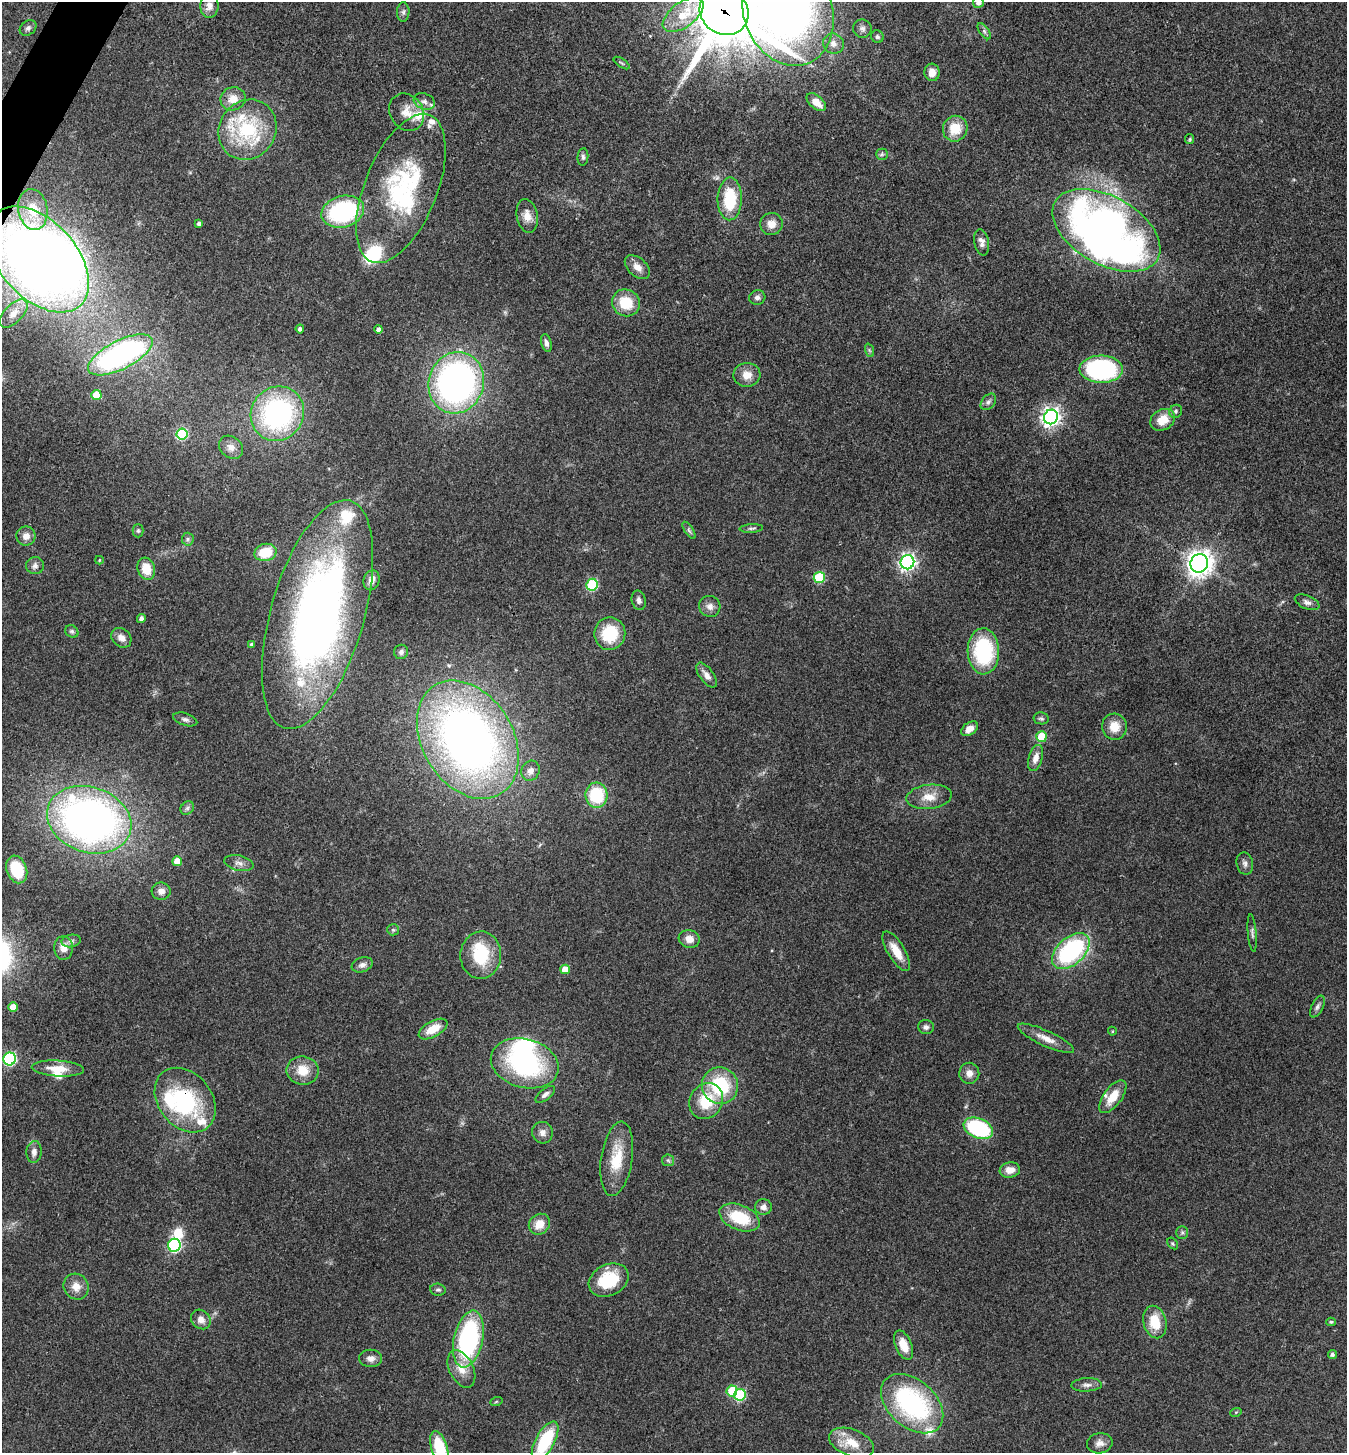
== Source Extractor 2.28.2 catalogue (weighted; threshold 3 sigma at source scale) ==
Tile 11 of 4 x 4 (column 3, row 3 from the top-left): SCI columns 2841-4185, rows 1458-2908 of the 5820 x 5813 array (HDU 1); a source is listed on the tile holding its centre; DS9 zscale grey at full resolution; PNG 1349 x 1455 px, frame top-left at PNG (2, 2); each listed source drawn as its Kron ellipse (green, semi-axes under 4 px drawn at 4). Shown black and unused: <1% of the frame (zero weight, under 3 of 4 exposures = <1% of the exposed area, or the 3 px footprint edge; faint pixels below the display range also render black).
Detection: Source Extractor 2.28.2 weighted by HDU 2 'WHT'; one run over the whole footprint, this tile lists its part. Background 0.0707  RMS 0.0055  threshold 0.0246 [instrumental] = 3 sigma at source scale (4.5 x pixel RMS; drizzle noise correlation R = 1.50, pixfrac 1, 0.05/0.05 arcsec/px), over >= 5 px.
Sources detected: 174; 4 inside a brighter object's white glare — neither listed nor drawn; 16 inside a brighter listed object's ellipse — not listed separately; the other 154 listed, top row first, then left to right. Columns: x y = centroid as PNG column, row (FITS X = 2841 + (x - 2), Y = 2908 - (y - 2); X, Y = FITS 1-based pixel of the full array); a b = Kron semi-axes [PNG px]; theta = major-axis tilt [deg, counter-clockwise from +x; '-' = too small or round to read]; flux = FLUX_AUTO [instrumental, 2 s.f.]
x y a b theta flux
978 2 5 5 - 2.7
209 5 12 9 87 3.8
724 11 25 22 -33 4300
788 11 56 44 -70 400
403 12 10 6 90 1.6
683 15 24 12 37 15
28 28 9 7 37 1.6
862 29 9 9 - 2.2
984 31 9 4 -55 1.4
877 37 6 6 - 1.2
833 44 10 10 - 3.8
622 63 9 3 -33 0.85
932 72 9 8 - 4.8
233 99 12 11 - 6.8
424 101 11 8 -20 2.9
816 102 11 6 -41 6.7
407 112 19 16 -56 8.4
955 129 13 12 - 13
247 130 31 28 56 42
1190 139 5 4 - 0.7
882 154 6 5 - 1.1
583 157 9 5 84 1.3
401 188 79 36 68 72
730 199 21 12 89 24
33 210 20 14 -79 13
343 212 22 15 15 66
527 216 17 10 -78 5.9
199 224 4 3 - 1.6
771 224 11 11 - 5.2
1106 230 59 34 -29 310
982 242 13 7 -80 3
38 259 62 38 -48 620
637 267 14 9 -41 4.6
757 297 8 7 - 1.9
626 303 14 13 - 15
13 314 17 9 45 5.8
300 329 4 4 - 1.7
379 329 4 4 - 2.6
546 343 9 5 -75 2.1
869 350 7 4 -71 0.92
120 355 35 14 27 130
1101 369 21 13 -1 92
747 375 13 12 - 6.3
456 383 31 27 73 210
96 395 5 5 - 12
988 402 9 6 50 1.9
1176 411 7 6 - 1.2
277 414 28 26 52 100
1051 417 7 7 - 260
1162 420 13 10 31 9.7
182 434 6 5 - 39
231 447 13 10 -41 4
751 528 12 4 3 1.3
689 530 10 4 -56 1.2
138 531 6 5 - 1
26 536 9 9 - 4.2
188 539 6 6 - 1.2
265 552 11 8 14 15
99 560 4 4 - 0.55
907 562 7 6 - 180
1199 563 9 8 - 500
35 566 9 8 - 2.3
146 569 11 8 -71 11
819 578 5 5 - 34
372 580 10 8 71 3.8
592 585 6 5 - 44
639 600 10 7 -76 2.2
1307 602 13 6 -23 2.4
710 606 11 10 - 3.4
317 615 118 46 74 340
141 619 4 4 - 2.1
72 631 7 5 -37 1.2
610 634 16 15 - 22
121 638 11 8 -44 3.9
252 644 4 3 - 1.1
983 651 23 16 -88 47
401 652 7 7 - 1.8
707 675 14 7 -55 3.8
1041 718 7 6 - 1.3
185 719 12 6 -18 1.9
1114 727 13 12 - 8.1
969 729 9 6 36 4.7
1041 737 5 5 - 17
468 740 63 45 -59 370
1036 758 13 7 74 4.3
530 771 10 9 - 3.5
596 795 12 11 - 28
929 797 23 12 7 8.3
187 808 7 6 - 1.5
89 820 43 32 -19 300
177 861 5 5 - 6.9
239 863 15 7 -13 3.1
1245 864 11 8 -79 2.3
17 869 14 10 -69 20
161 891 9 8 - 3
393 930 6 5 - 0.99
1252 933 19 4 -85 1.7
689 939 10 9 - 5
71 941 9 6 10 1.8
64 948 12 9 -87 5.5
896 951 22 8 -59 10
1071 951 22 13 42 71
481 955 23 20 87 26
362 965 11 7 19 2.6
565 969 5 5 - 6.6
13 1007 5 5 - 7.8
1317 1007 12 5 63 1.8
926 1027 8 7 - 2
433 1029 16 8 29 9.4
1112 1031 4 4 - 0.58
1046 1038 31 7 -25 6.6
10 1059 6 6 - 78
525 1063 34 24 -16 77
58 1069 26 8 -3 10
303 1071 16 14 -8 10
969 1073 10 10 - 3.9
720 1086 18 18 - 33
545 1094 11 5 39 2.3
1113 1097 19 9 54 11
185 1100 35 26 -51 60
706 1101 18 16 58 19
978 1128 15 10 -23 52
542 1133 11 10 - 3.2
34 1152 11 7 86 2.8
617 1159 37 15 81 18
668 1160 6 5 - 1
1010 1170 10 7 8 5.7
763 1207 8 8 - 2.9
740 1218 21 12 -21 22
539 1224 11 9 42 7.6
1182 1232 6 5 - 1.2
1173 1243 6 4 -55 0.8
174 1245 6 6 - 82
609 1280 21 15 26 25
76 1287 13 12 - 5.6
438 1290 8 6 -7 1.3
201 1319 10 9 - 3.8
1155 1322 16 11 -76 14
1331 1322 4 4 - 0.71
468 1339 29 14 77 86
903 1345 15 8 -67 8.9
1332 1354 4 4 - 1.5
370 1358 11 9 -1 3.5
461 1369 20 12 -64 8.1
1087 1385 15 6 2 2.6
732 1391 5 5 - 20
740 1395 6 5 - 40
496 1402 6 4 20 0.73
912 1404 36 23 -41 89
1236 1412 6 3 18 0.57
545 1441 22 9 61 33
851 1443 24 13 -21 12
1100 1443 13 10 11 3.6
439 1448 17 8 -73 25
Overlapping masked pixels (flux is a lower limit): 3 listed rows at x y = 724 11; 38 259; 185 1100
Isophote crosses this tile's border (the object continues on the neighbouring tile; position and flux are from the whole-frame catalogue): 7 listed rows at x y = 978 2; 724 11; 788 11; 683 15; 38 259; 545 1441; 439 1448